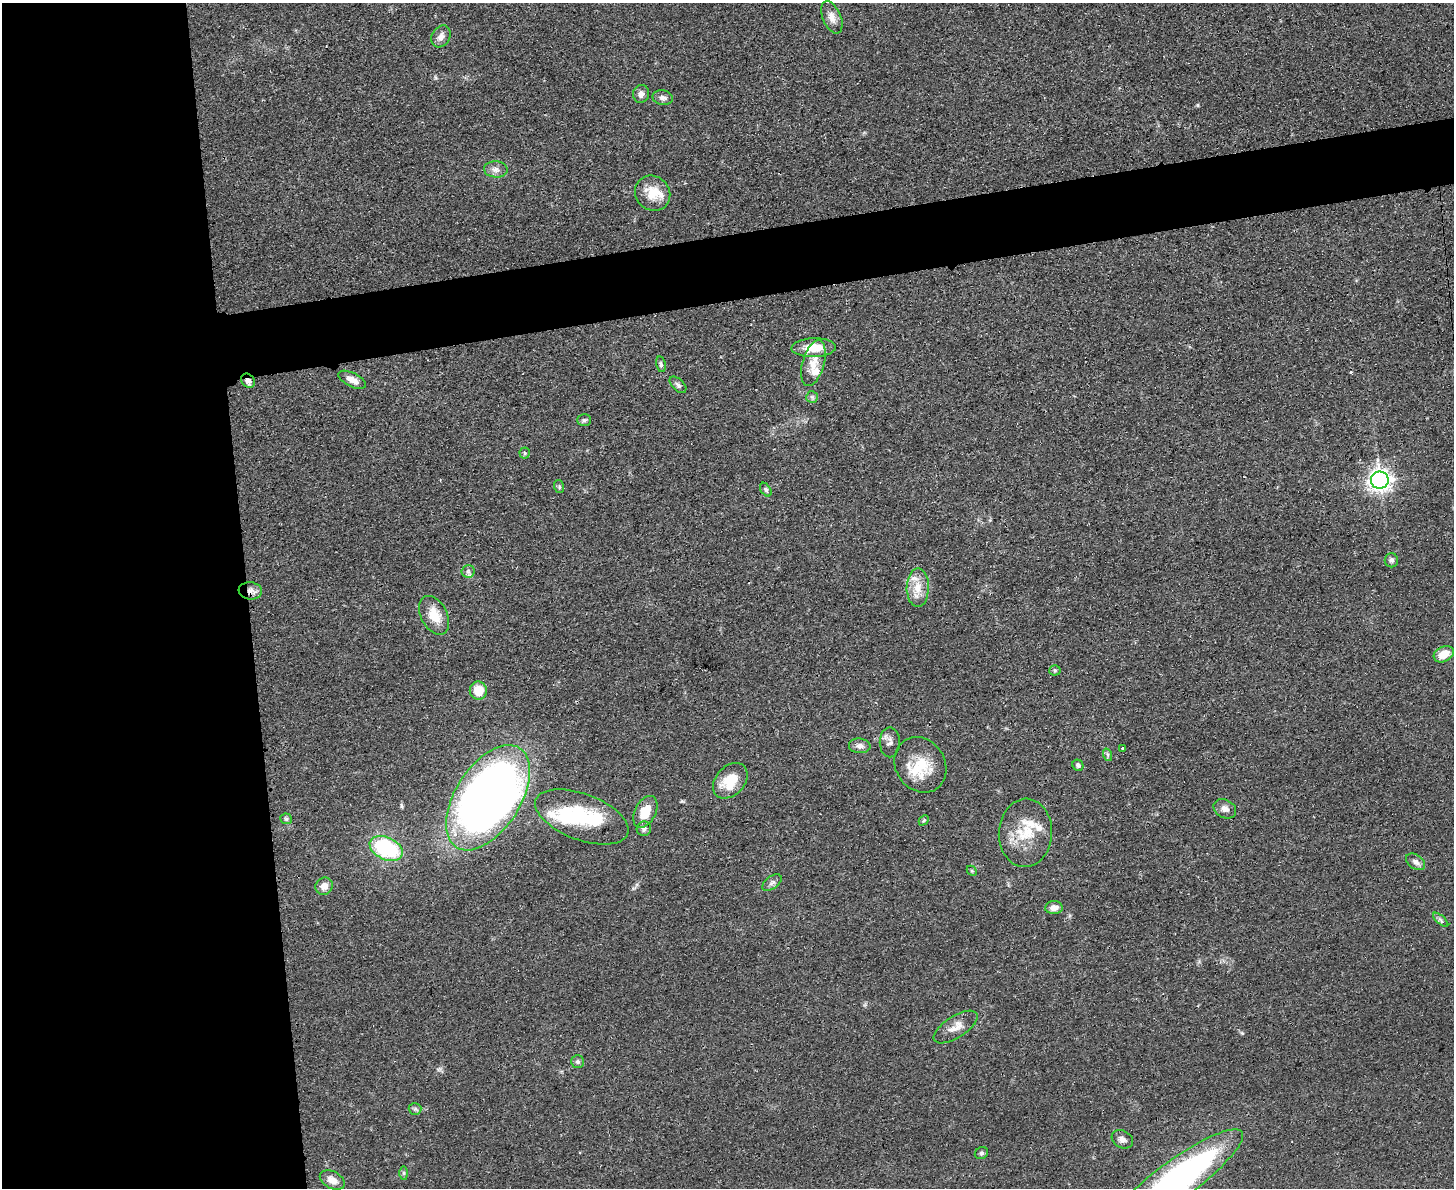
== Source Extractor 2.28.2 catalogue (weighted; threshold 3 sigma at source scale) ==
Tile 7 of 3 x 4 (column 1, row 3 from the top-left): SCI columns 142-1593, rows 1198-2383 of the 4749 x 4767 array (HDU 1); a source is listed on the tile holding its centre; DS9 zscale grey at full resolution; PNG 1456 x 1190 px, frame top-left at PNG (2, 3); each listed source drawn as its Kron ellipse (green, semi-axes under 4 px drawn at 4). Shown black and unused: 22% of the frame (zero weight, under 3 of 4 exposures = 2% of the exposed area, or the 3 px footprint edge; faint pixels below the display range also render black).
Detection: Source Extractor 2.28.2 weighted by HDU 2 'WHT'; one run over the whole footprint, this tile lists its part. Background 0.0465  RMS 0.0051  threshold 0.0229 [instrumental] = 3 sigma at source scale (4.5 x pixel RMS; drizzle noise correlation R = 1.50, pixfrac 1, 0.05/0.05 arcsec/px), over >= 5 px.
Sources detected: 64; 1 inside a brighter object's white glare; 1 cosmic-ray / hot-pixel residue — neither listed nor drawn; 6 inside a brighter listed object's ellipse — not listed separately; the other 56 listed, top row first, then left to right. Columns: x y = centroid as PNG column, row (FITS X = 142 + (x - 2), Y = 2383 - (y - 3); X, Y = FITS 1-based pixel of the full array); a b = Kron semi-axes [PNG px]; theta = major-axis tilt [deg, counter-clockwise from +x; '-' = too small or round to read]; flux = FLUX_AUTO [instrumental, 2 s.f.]
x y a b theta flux
832 17 17 9 -67 4
441 36 11 9 60 3
641 94 9 8 - 2.8
663 98 10 7 -12 2.1
496 169 12 8 -5 2.8
653 193 18 16 -44 10
814 348 22 9 2 10
813 363 23 11 74 7.8
661 364 8 4 -79 1.2
352 380 15 7 -26 4.3
248 381 8 6 -48 2.5
678 385 10 6 -44 1.5
812 397 5 5 - 1.1
584 420 7 5 0 1.2
525 453 5 5 - 0.75
1380 480 9 8 - 310
559 487 6 5 - 0.95
766 490 7 5 -56 1.1
1391 560 7 6 - 1.5
468 571 6 6 - 1.3
918 588 19 11 90 7.8
250 591 12 8 -7 3.4
434 615 21 13 -62 10
1444 654 10 7 26 7.2
1055 670 5 5 - 0.8
478 690 9 8 - 8.9
890 742 15 10 -90 3
860 746 11 7 -5 2.6
1122 748 3 3 - 0.91
1108 755 6 4 -71 0.83
920 765 29 24 -56 18
1078 765 6 5 - 1.1
730 781 20 14 48 14
488 798 59 32 57 450
1225 809 12 9 -28 2.7
645 812 17 10 62 11
582 817 49 23 -21 32
286 819 6 5 - 0.89
924 820 6 4 46 0.72
644 829 7 7 - 1.7
1025 833 34 26 86 19
386 849 17 11 -25 47
1416 862 10 7 -34 2.4
972 871 5 4 - 0.62
772 883 11 6 37 1.7
324 886 9 8 - 3.9
1054 908 9 6 3 3.6
1441 920 9 4 -42 1.2
956 1027 25 11 32 5.6
578 1062 6 6 - 1.2
415 1109 6 6 - 1.1
1122 1139 11 8 -29 2.4
981 1153 7 5 31 1.1
404 1173 7 4 -90 0.92
1178 1178 79 19 36 180
332 1180 13 8 -28 4.4
Overlapping masked pixels (flux is a lower limit): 2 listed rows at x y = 248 381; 250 591
Isophote crosses this tile's border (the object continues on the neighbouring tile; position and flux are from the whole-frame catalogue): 1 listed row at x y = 1178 1178